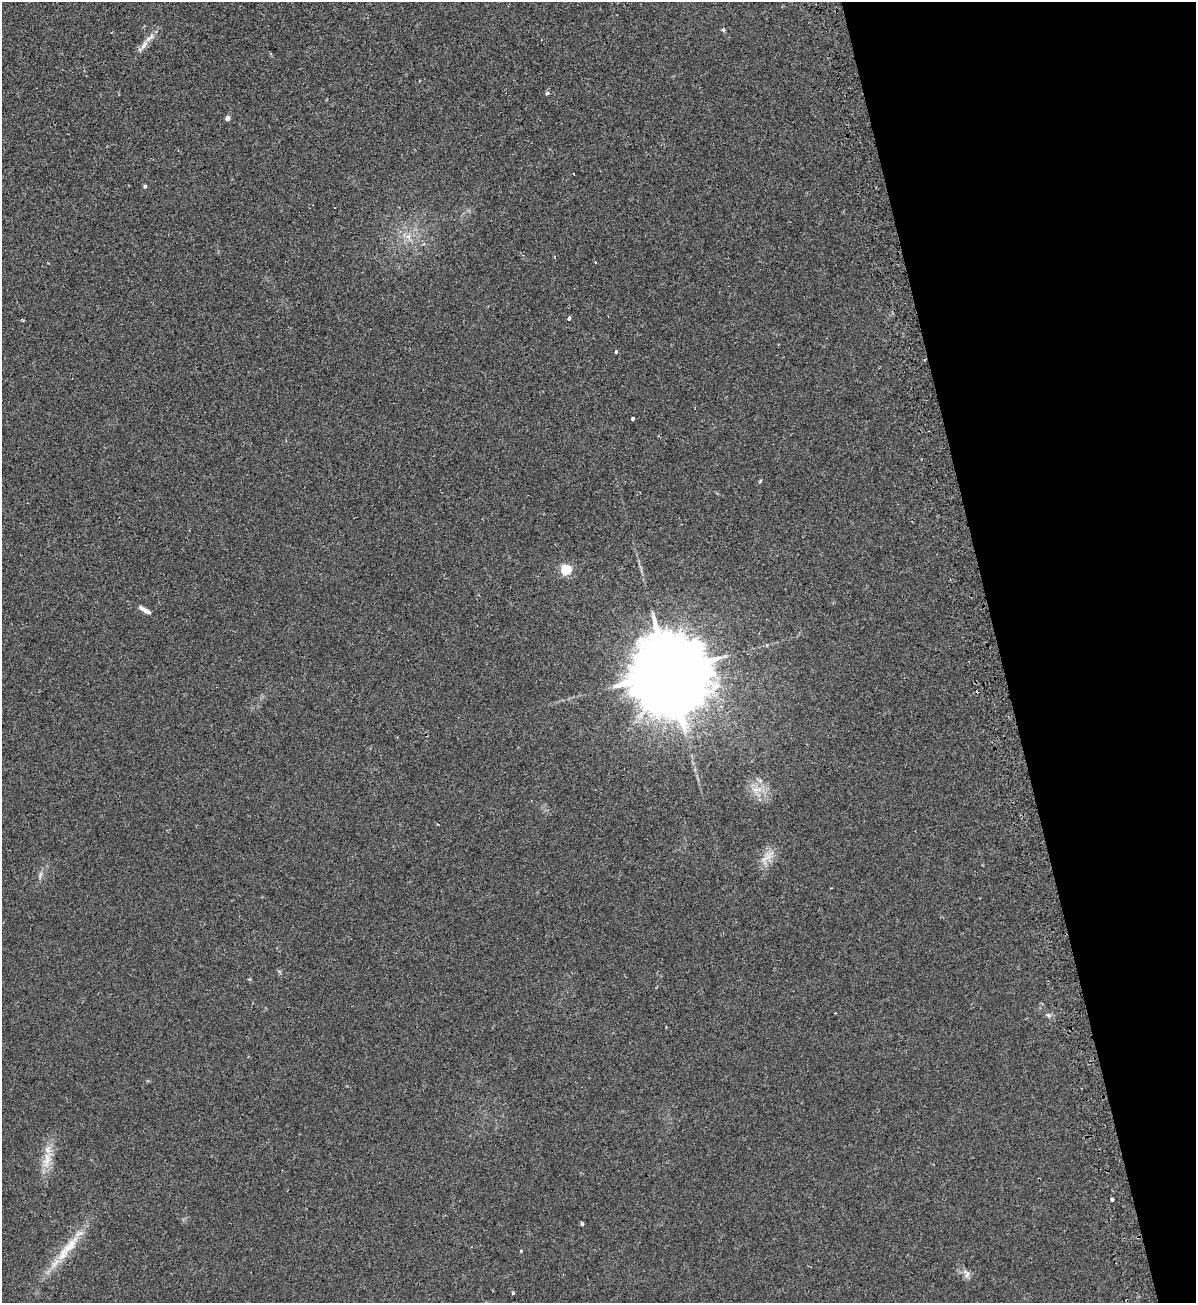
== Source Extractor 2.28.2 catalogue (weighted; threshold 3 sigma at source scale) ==
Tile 12 of 4 x 4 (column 4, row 3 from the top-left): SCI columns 3885-5078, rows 1312-2612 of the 5258 x 5228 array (HDU 1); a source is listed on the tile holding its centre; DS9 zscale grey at full resolution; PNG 1198 x 1305 px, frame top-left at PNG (2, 2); no overlay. Shown black and unused: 16% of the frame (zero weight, under 2 of 3 exposures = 2% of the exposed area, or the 3 px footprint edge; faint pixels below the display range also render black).
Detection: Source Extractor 2.28.2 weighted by HDU 2 'WHT'; one run over the whole footprint, this tile lists its part. Background 0.0154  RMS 0.0063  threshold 0.0285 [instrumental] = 3 sigma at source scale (4.5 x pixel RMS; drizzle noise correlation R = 1.50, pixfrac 1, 0.05/0.05 arcsec/px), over >= 5 px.
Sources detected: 28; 2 cosmic-ray / hot-pixel residue — not listed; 1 inside a brighter listed object's ellipse — not listed separately; the other 25 listed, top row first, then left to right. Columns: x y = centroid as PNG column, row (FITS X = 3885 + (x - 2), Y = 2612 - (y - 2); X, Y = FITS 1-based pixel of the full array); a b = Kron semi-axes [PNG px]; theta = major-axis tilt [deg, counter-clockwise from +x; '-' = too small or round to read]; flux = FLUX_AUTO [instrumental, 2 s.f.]
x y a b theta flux
723 30 5 4 - 0.8
144 45 16 6 58 4.1
547 93 3 3 - 1.3
227 118 5 5 - 2
574 174 3 2 - 0.42
145 186 4 4 - 1.3
408 237 9 7 -89 3.3
555 257 3 2 - 1
569 318 3 3 - 6.6
616 351 3 3 - 2
633 418 3 3 - 9.9
760 481 6 3 72 0.66
566 569 5 5 - 55
148 611 12 6 -26 2.1
668 671 24 18 -79 12000
755 790 9 5 10 2.6
765 858 20 5 30 3.9
40 875 7 4 72 1.3
1048 1015 7 5 -12 1.3
47 1159 22 10 81 9.8
1112 1199 4 3 - 3.4
582 1224 3 3 - 1.4
70 1245 36 10 51 16
967 1274 11 6 84 2.4
513 1293 4 4 - 0.72